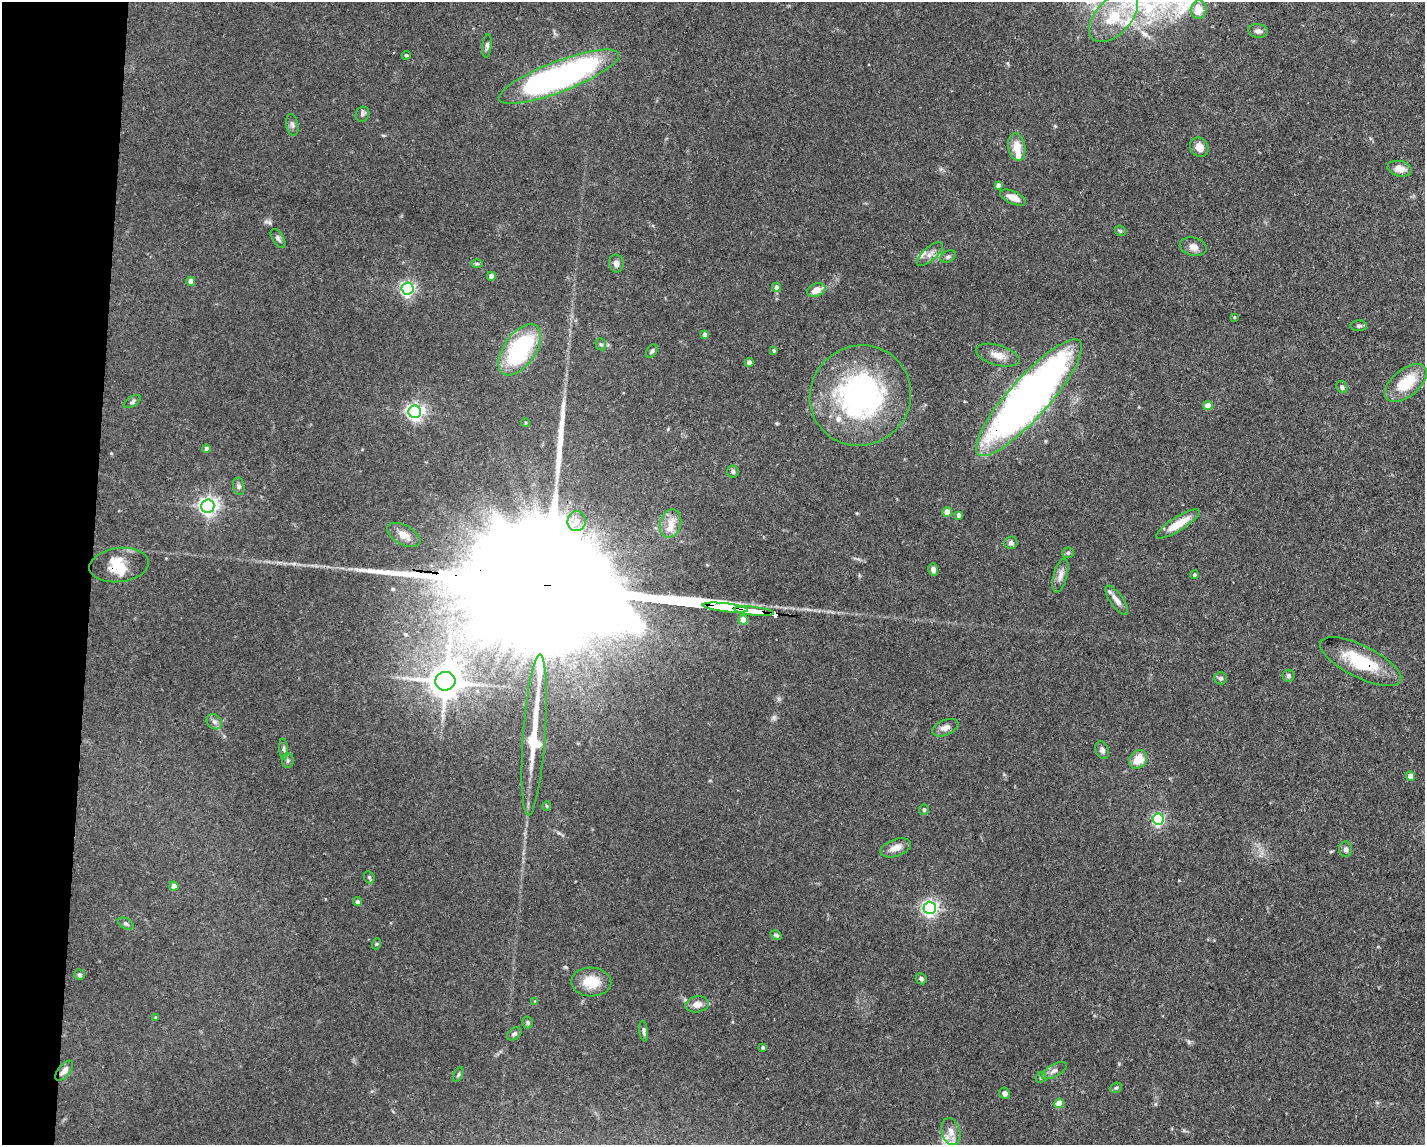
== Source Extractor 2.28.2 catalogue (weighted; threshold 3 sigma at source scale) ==
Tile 7 of 3 x 4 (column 1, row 3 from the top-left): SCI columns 110-1532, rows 1144-2286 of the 4598 x 4572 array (HDU 1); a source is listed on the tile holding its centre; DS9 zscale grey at full resolution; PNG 1427 x 1147 px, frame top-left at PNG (2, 2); each listed source drawn as its Kron ellipse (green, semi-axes under 4 px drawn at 4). Shown black and unused: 6% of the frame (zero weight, under 3 of 4 exposures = <1% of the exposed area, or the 3 px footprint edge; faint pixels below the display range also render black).
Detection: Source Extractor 2.28.2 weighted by HDU 2 'WHT'; one run over the whole footprint, this tile lists its part. Background 0.0928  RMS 0.0042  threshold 0.0191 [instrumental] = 3 sigma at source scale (4.5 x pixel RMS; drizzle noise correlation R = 1.50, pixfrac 1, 0.05/0.05 arcsec/px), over >= 5 px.
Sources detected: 115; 1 inside a brighter object's white glare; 2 long thin detections or spike segments (spike, bleed or trail) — neither listed nor drawn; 8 inside a brighter listed object's ellipse — not listed separately; the other 104 listed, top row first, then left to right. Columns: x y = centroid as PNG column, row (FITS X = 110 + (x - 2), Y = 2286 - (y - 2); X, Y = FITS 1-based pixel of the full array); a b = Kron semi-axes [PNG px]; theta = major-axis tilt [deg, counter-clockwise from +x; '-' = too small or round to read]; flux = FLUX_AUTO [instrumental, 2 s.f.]
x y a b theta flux
1198 10 9 8 - 6.3
1113 17 30 17 46 17
1258 31 10 7 -7 1.9
487 46 12 4 84 1.2
406 55 4 4 - 0.5
559 77 64 15 21 160
362 114 8 6 57 1
292 125 11 6 -79 1.4
1017 147 14 8 -80 6.2
1199 147 10 8 -51 3.9
1400 169 12 7 -13 4
998 185 4 4 - 1.3
1013 198 13 6 -25 4.1
1120 231 6 4 -43 0.65
278 238 10 5 -58 1.3
1193 247 13 9 -13 3
930 254 16 6 41 2.7
948 257 8 5 27 1
477 263 6 4 0 0.64
616 263 9 7 -85 2.1
491 276 4 4 - 3
191 281 4 4 - 3.2
776 287 4 4 - 2.4
408 288 6 6 - 120
816 290 9 6 24 4.7
1234 317 4 3 - 0.42
1359 326 8 5 -2 0.93
705 335 4 4 - 2.4
601 344 6 5 - 0.74
520 350 29 16 55 43
652 351 7 5 57 0.97
774 351 4 4 - 0.62
998 355 22 10 -16 4.4
749 362 4 4 - 2.6
1406 383 25 13 39 16
1342 387 6 5 - 1
860 396 51 49 41 96
1029 398 76 20 48 270
132 402 9 5 31 1.1
1208 406 4 4 - 6.5
415 412 6 6 - 170
525 423 5 4 - 0.49
207 449 4 4 - 1.9
733 472 6 6 - 1.1
239 486 9 5 -80 1.1
208 506 6 6 - 200
947 512 5 5 - 4.9
959 515 4 3 - 1.4
577 521 10 9 - 3.2
670 523 14 10 75 4.5
1178 524 25 7 32 8.5
404 535 18 9 -28 3.9
1011 543 6 6 - 1.4
1068 553 6 5 - 0.77
119 565 30 17 7 8.4
933 569 6 5 - 1.9
1060 575 17 7 75 2.7
1194 575 4 4 - 0.78
1117 600 17 6 -54 3.2
725 608 23 3 -6 1200
754 611 20 3 -6 880
743 620 5 4 - 7.4
1361 661 44 16 -26 21
1289 676 6 6 - 0.95
1221 678 6 6 - 1.1
445 681 10 9 - 930
214 722 8 6 -45 1.5
945 728 14 7 23 2.6
534 735 80 11 86 23
284 749 10 4 -85 1.1
1102 750 9 6 -69 1.4
1138 759 10 8 49 6.9
288 760 7 5 -88 0.97
1410 776 4 4 - 4.1
546 806 5 3 - 0.45
924 810 5 5 - 0.84
1158 819 5 5 - 68
896 848 16 8 19 3.9
1346 849 8 6 -88 1.4
369 877 6 5 - 0.78
174 886 4 4 - 2.9
358 902 4 4 - 1.5
930 908 6 6 - 140
126 924 8 5 -28 0.89
776 935 6 4 -31 0.81
376 944 5 3 - 0.43
79 975 5 5 - 0.87
921 979 6 5 - 1.1
591 982 20 14 -3 9.9
535 1001 4 4 - 0.35
697 1004 12 8 9 3.2
156 1017 3 3 - 0.41
528 1022 6 5 - 0.76
644 1031 10 4 -83 1.1
514 1034 8 5 38 1.2
763 1047 4 4 - 0.69
64 1071 12 6 51 2.4
1054 1071 14 6 29 2
458 1074 8 4 64 0.81
1041 1077 6 5 - 0.84
1116 1088 6 5 - 0.69
1004 1093 6 5 - 1.5
1059 1103 5 4 - 9.8
951 1132 14 9 -75 3.9
Overlapping masked pixels (flux is a lower limit): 8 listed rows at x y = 860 396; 1029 398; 119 565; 725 608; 754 611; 1361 661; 445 681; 64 1071
Isophote crosses this tile's border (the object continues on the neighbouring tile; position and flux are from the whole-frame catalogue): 1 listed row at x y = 1113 17